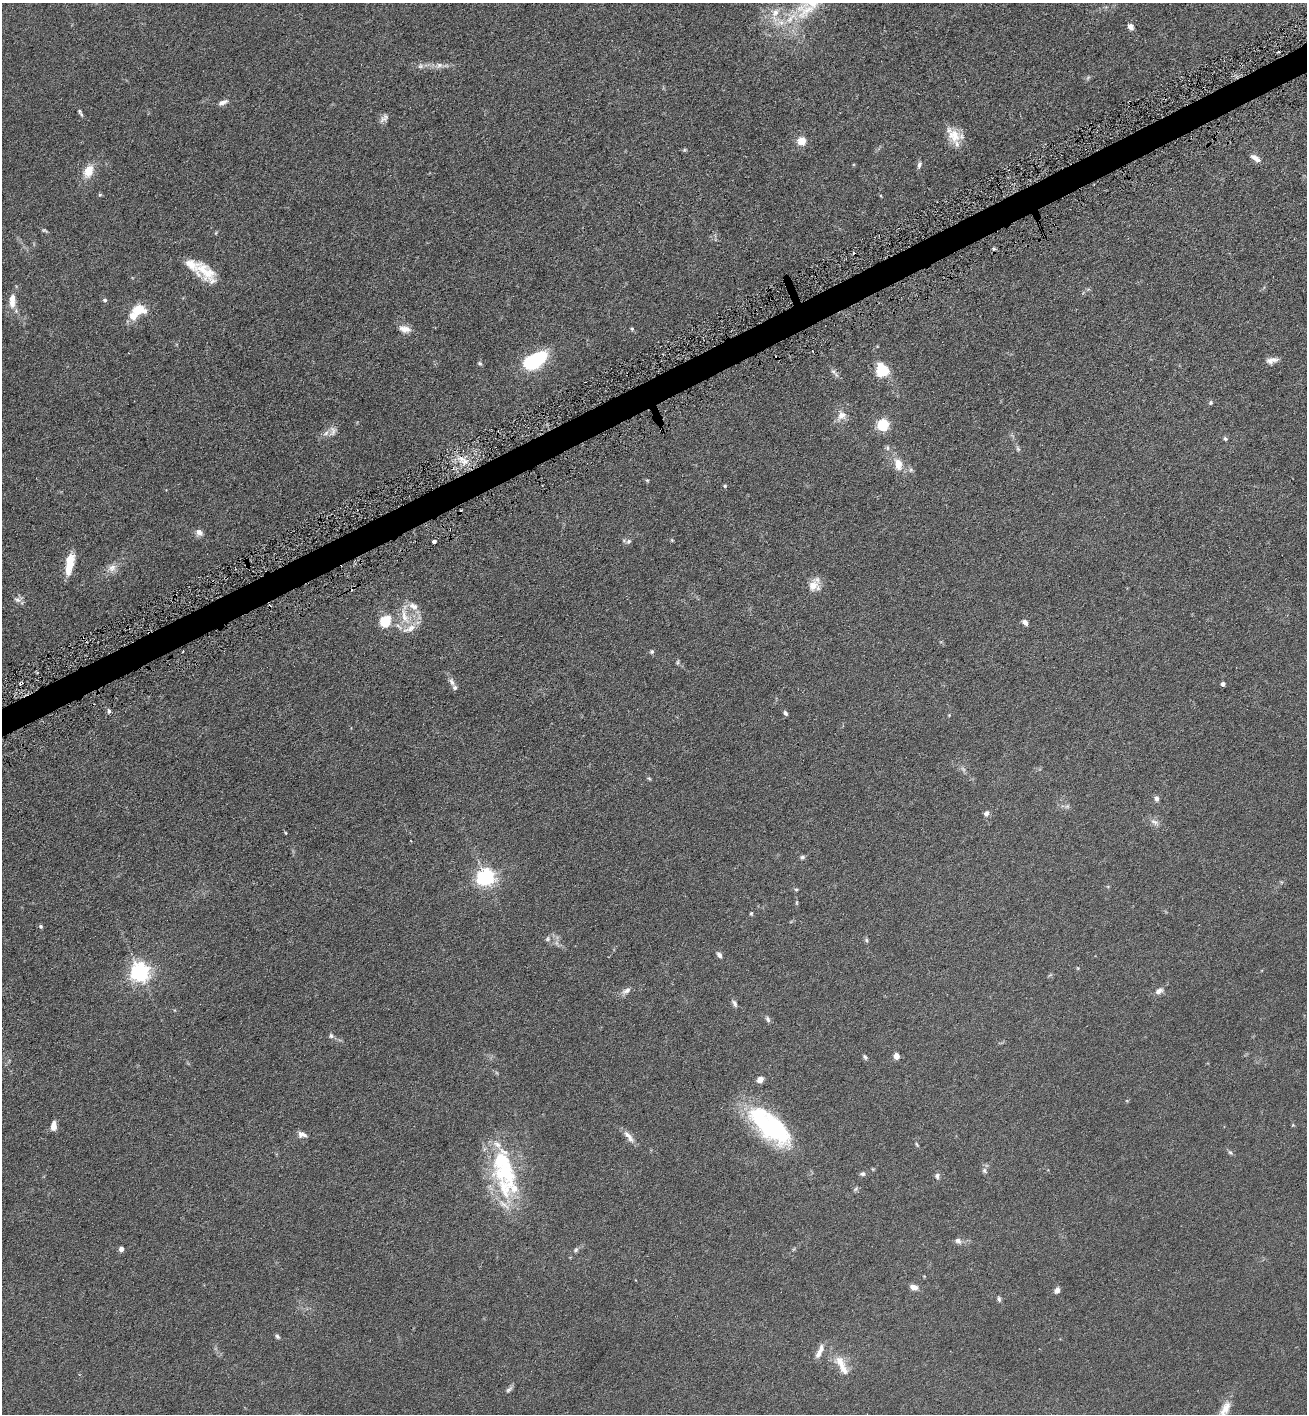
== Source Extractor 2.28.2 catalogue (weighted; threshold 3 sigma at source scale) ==
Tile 10 of 4 x 4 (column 2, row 3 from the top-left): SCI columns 1454-2758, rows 1425-2836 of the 5654 x 5672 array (HDU 1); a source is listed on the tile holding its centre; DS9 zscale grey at full resolution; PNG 1309 x 1416 px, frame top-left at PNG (2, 3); no overlay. Shown black and unused: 2% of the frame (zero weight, under 3 of 6 exposures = <1% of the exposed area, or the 3 px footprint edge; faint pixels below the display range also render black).
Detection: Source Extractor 2.28.2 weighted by HDU 2 'WHT'; one run over the whole footprint, this tile lists its part. Background 0.0619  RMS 0.0058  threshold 0.0239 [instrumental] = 3 sigma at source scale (4.09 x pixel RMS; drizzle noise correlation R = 1.36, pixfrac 0.8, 0.05/0.05 arcsec/px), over >= 5 px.
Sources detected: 130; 1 too faint to see at this stretch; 4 cosmic-ray / hot-pixel residue — not listed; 18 inside a brighter listed object's ellipse — not listed separately; the other 107 listed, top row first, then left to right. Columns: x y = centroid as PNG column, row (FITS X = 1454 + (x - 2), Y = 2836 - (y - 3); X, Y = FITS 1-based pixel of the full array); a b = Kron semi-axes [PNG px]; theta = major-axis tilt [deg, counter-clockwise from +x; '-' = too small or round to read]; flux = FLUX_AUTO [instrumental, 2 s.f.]
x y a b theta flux
806 11 38 24 22 25
1131 27 8 6 -64 2.5
439 65 10 7 15 2.6
420 66 7 5 45 1.3
223 102 14 6 22 2.4
79 111 7 6 - 1
383 119 13 6 18 2.1
954 135 19 15 -51 8.8
802 141 5 5 - 20
684 150 6 4 44 0.62
1256 158 13 6 -35 3.3
919 165 10 5 66 1.5
88 171 15 10 65 8.4
100 195 5 5 - 0.65
44 230 9 4 -28 0.87
206 271 32 17 -46 14
105 300 6 4 -15 0.9
12 303 11 8 -88 4.1
137 310 15 11 34 9.6
405 329 15 8 -14 4.2
632 329 5 4 - 0.74
535 360 28 14 31 34
1272 360 15 7 13 3.2
480 363 6 5 - 0.85
882 370 17 15 -72 12
833 372 10 6 -52 1.7
1211 403 6 5 - 0.95
841 416 15 12 54 4.8
883 425 5 5 - 60
333 431 14 9 78 3.2
1225 439 6 5 - 0.9
887 448 6 4 -90 0.96
1018 449 9 5 -63 1.1
463 460 19 5 -37 4.8
898 464 18 10 -78 6.7
911 470 7 5 47 1.1
647 480 5 4 - 0.57
725 486 5 4 - 0.69
199 532 10 9 - 2.5
672 540 5 4 - 0.5
434 541 3 3 - 34
629 541 8 6 33 1.4
68 568 20 11 79 7.7
112 568 13 10 26 4
814 586 14 13 - 6.5
18 600 11 7 -16 2.1
413 606 15 9 -31 4.6
405 617 26 9 -70 8.6
385 622 6 5 - 40
1025 622 7 5 -44 2.2
652 652 5 5 - 0.94
677 662 8 4 79 0.83
452 682 14 7 -61 2.4
21 683 3 3 - 1.1
1223 684 4 4 - 2
109 711 6 4 -68 1
785 713 7 4 -57 1.1
949 715 4 4 - 0.4
649 779 6 4 -65 0.67
1156 798 7 5 -69 1.9
1067 806 7 4 1 1.1
986 813 7 6 - 1.9
1155 822 13 7 -28 2.6
286 833 4 3 - 0.4
802 857 7 5 -1 1.1
485 877 6 6 - 220
796 889 6 4 -1 0.66
797 903 7 3 82 0.64
751 913 5 4 - 0.61
41 926 5 5 - 0.95
548 939 8 6 55 1.3
866 940 6 4 -74 0.88
719 955 7 5 -46 1.9
140 972 7 7 - 270
1050 975 7 4 18 0.64
627 991 13 7 32 2.5
1159 991 10 7 30 2.8
734 1003 11 5 -58 1.6
768 1019 9 5 -60 1.3
331 1036 7 6 - 1.2
896 1056 5 4 - 7
865 1057 7 4 -61 1
760 1079 7 6 - 2.9
1293 1125 4 4 - 0.49
54 1126 10 6 85 3.7
770 1126 52 21 -40 72
302 1134 11 7 -11 2.5
629 1136 21 7 -52 3.7
917 1144 7 3 -63 0.67
1230 1152 8 5 -40 1
503 1160 34 27 -65 32
984 1171 8 6 -66 1.3
863 1174 7 5 10 1.3
937 1176 8 6 -76 1.4
856 1189 8 5 56 0.96
504 1205 20 6 -35 4.6
958 1241 9 7 -40 2
121 1249 4 4 - 2.7
576 1250 7 6 - 1.1
914 1287 10 6 -15 3
1057 1290 7 5 53 2.3
999 1299 8 4 -76 1.1
277 1336 6 5 - 1
820 1351 21 6 65 4
840 1362 21 13 -48 8.2
509 1389 11 5 41 1.4
1224 1410 30 10 63 7.5
Overlapping masked pixels (flux is a lower limit): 1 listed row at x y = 21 683
Isophote crosses this tile's border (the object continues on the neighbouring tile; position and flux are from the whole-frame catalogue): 1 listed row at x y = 1224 1410